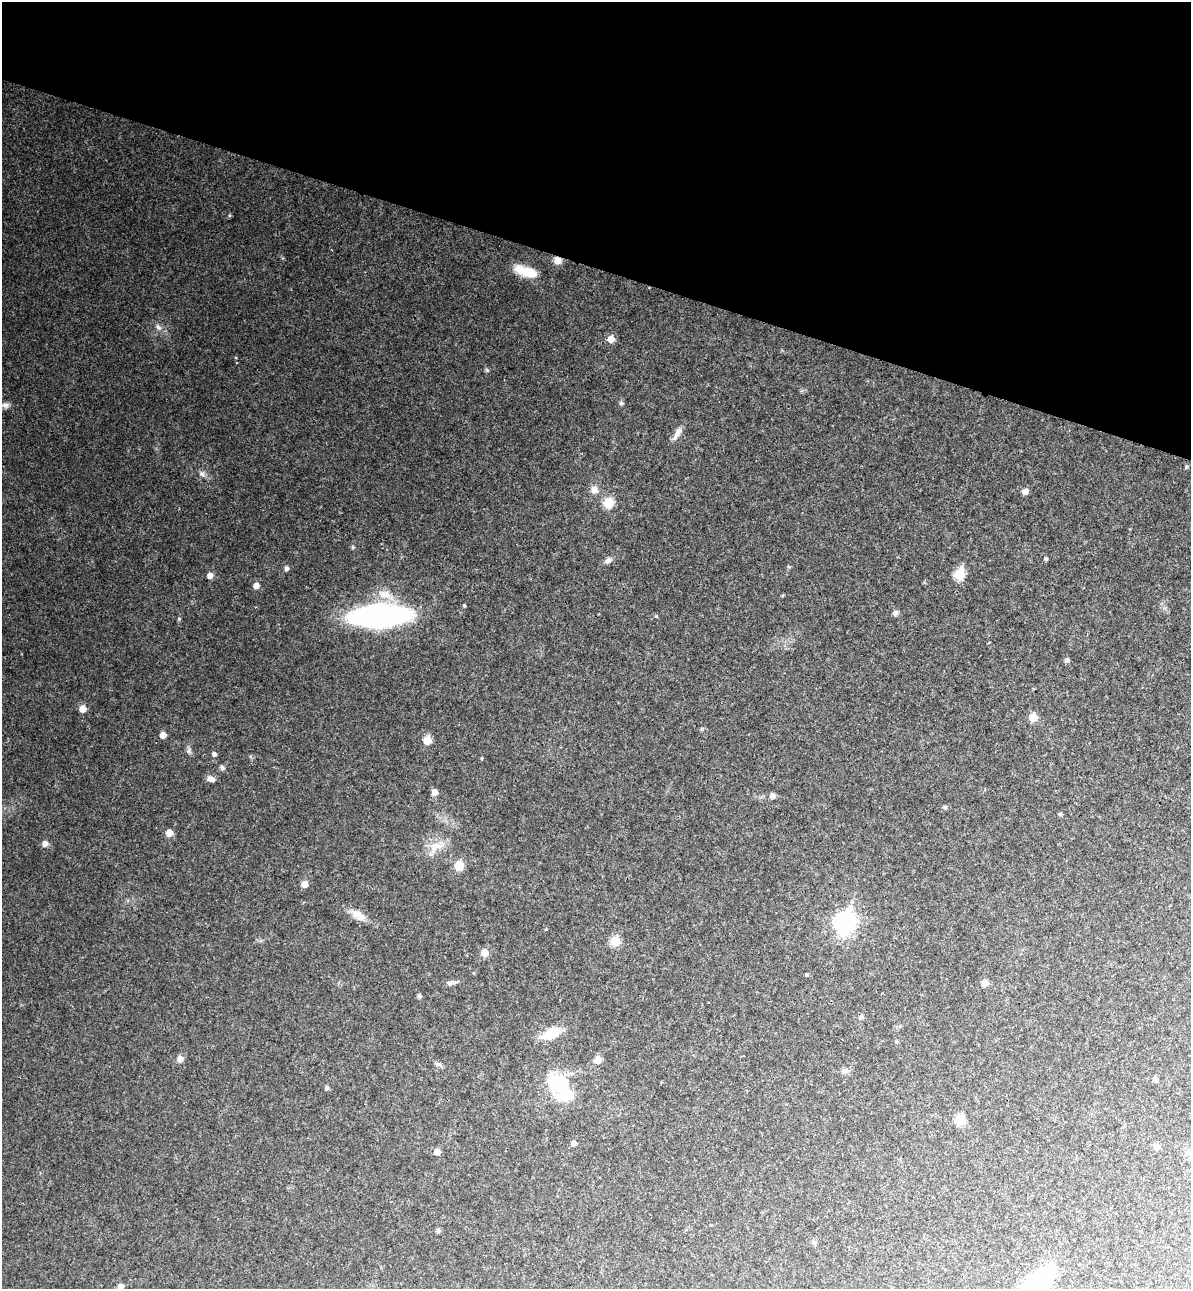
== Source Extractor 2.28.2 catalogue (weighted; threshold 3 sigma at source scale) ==
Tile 2 of 4 x 4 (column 2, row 1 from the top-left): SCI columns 1433-2621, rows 3907-5193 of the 5366 x 5236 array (HDU 1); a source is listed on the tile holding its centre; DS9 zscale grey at full resolution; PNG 1193 x 1291 px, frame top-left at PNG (2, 2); no overlay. Shown black and unused: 21% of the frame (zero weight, under 3 of 4 exposures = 6% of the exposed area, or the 3 px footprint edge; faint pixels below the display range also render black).
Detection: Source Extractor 2.28.2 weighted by HDU 2 'WHT'; one run over the whole footprint, this tile lists its part. Background 0.0497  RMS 0.0045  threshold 0.0203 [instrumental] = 3 sigma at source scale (4.5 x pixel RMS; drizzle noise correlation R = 1.50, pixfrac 1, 0.05/0.05 arcsec/px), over >= 5 px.
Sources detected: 71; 1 inside a brighter object's white glare — not listed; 1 inside a brighter listed object's ellipse — not listed separately; the other 69 listed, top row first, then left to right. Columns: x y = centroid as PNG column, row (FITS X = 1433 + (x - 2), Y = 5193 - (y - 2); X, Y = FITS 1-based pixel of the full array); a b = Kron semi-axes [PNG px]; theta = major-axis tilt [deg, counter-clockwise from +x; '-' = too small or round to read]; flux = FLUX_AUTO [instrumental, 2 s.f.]
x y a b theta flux
557 260 9 9 - 2.8
526 271 27 10 -17 9.2
158 327 9 6 -33 1.6
611 339 7 6 - 3.9
487 370 6 5 - 0.65
621 403 6 5 - 0.91
5 405 12 7 3 2.2
677 433 21 6 60 2.9
1186 466 5 4 - 0.59
202 474 9 6 -17 1.5
594 490 10 9 - 2.5
1025 492 6 5 - 2.7
608 503 8 8 - 9.5
353 547 5 4 - 0.59
1046 559 4 4 - 0.7
608 560 10 7 26 1.7
286 568 5 4 - 1.2
959 574 6 6 - 22
210 575 6 6 - 2.2
256 586 5 5 - 3
384 594 22 10 -13 6.4
464 605 4 3 - 0.55
895 613 6 6 - 1.4
379 616 49 18 3 120
656 616 4 4 - 0.4
1067 660 6 5 - 1.2
82 709 6 6 - 3.8
1033 717 6 6 - 8.6
163 735 6 5 - 3
427 740 5 5 - 9.4
189 751 7 4 72 0.86
214 754 6 5 - 1.1
222 768 7 5 -46 0.88
211 779 10 7 -21 2.1
434 792 6 6 - 2.6
772 796 6 5 - 1.9
945 807 6 5 - 0.7
1060 814 4 4 - 0.84
169 833 6 5 - 4.6
45 844 7 6 - 2.2
436 846 20 12 4 6.3
459 866 6 6 - 11
304 884 6 5 - 3.6
358 915 20 9 -30 5
845 923 9 8 - 190
546 929 3 3 - 0.32
615 941 6 6 - 13
484 952 6 6 - 4.8
806 974 4 3 - 0.51
451 982 12 5 9 1.7
985 983 6 6 - 2.8
419 996 5 4 - 0.99
861 1017 6 6 - 1.1
551 1033 16 9 25 13
180 1059 7 6 - 2.3
598 1060 9 8 - 2.6
438 1064 7 4 17 0.83
845 1071 9 6 14 1.5
1155 1079 5 4 - 1.5
557 1084 34 25 -64 22
327 1088 5 5 - 0.88
960 1120 6 6 - 14
573 1143 5 5 - 1.9
1157 1147 5 5 - 2.9
437 1152 5 5 - 3
438 1230 6 5 - 0.96
815 1242 6 5 - 0.76
1035 1285 49 17 46 60
120 1286 6 6 - 2
Overlapping masked pixels (flux is a lower limit): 1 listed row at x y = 557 260
Isophote crosses this tile's border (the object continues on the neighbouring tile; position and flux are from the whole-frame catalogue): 1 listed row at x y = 1035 1285
Unlisted compact peaks at least as high as the median listed source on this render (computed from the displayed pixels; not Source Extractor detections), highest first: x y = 179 619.